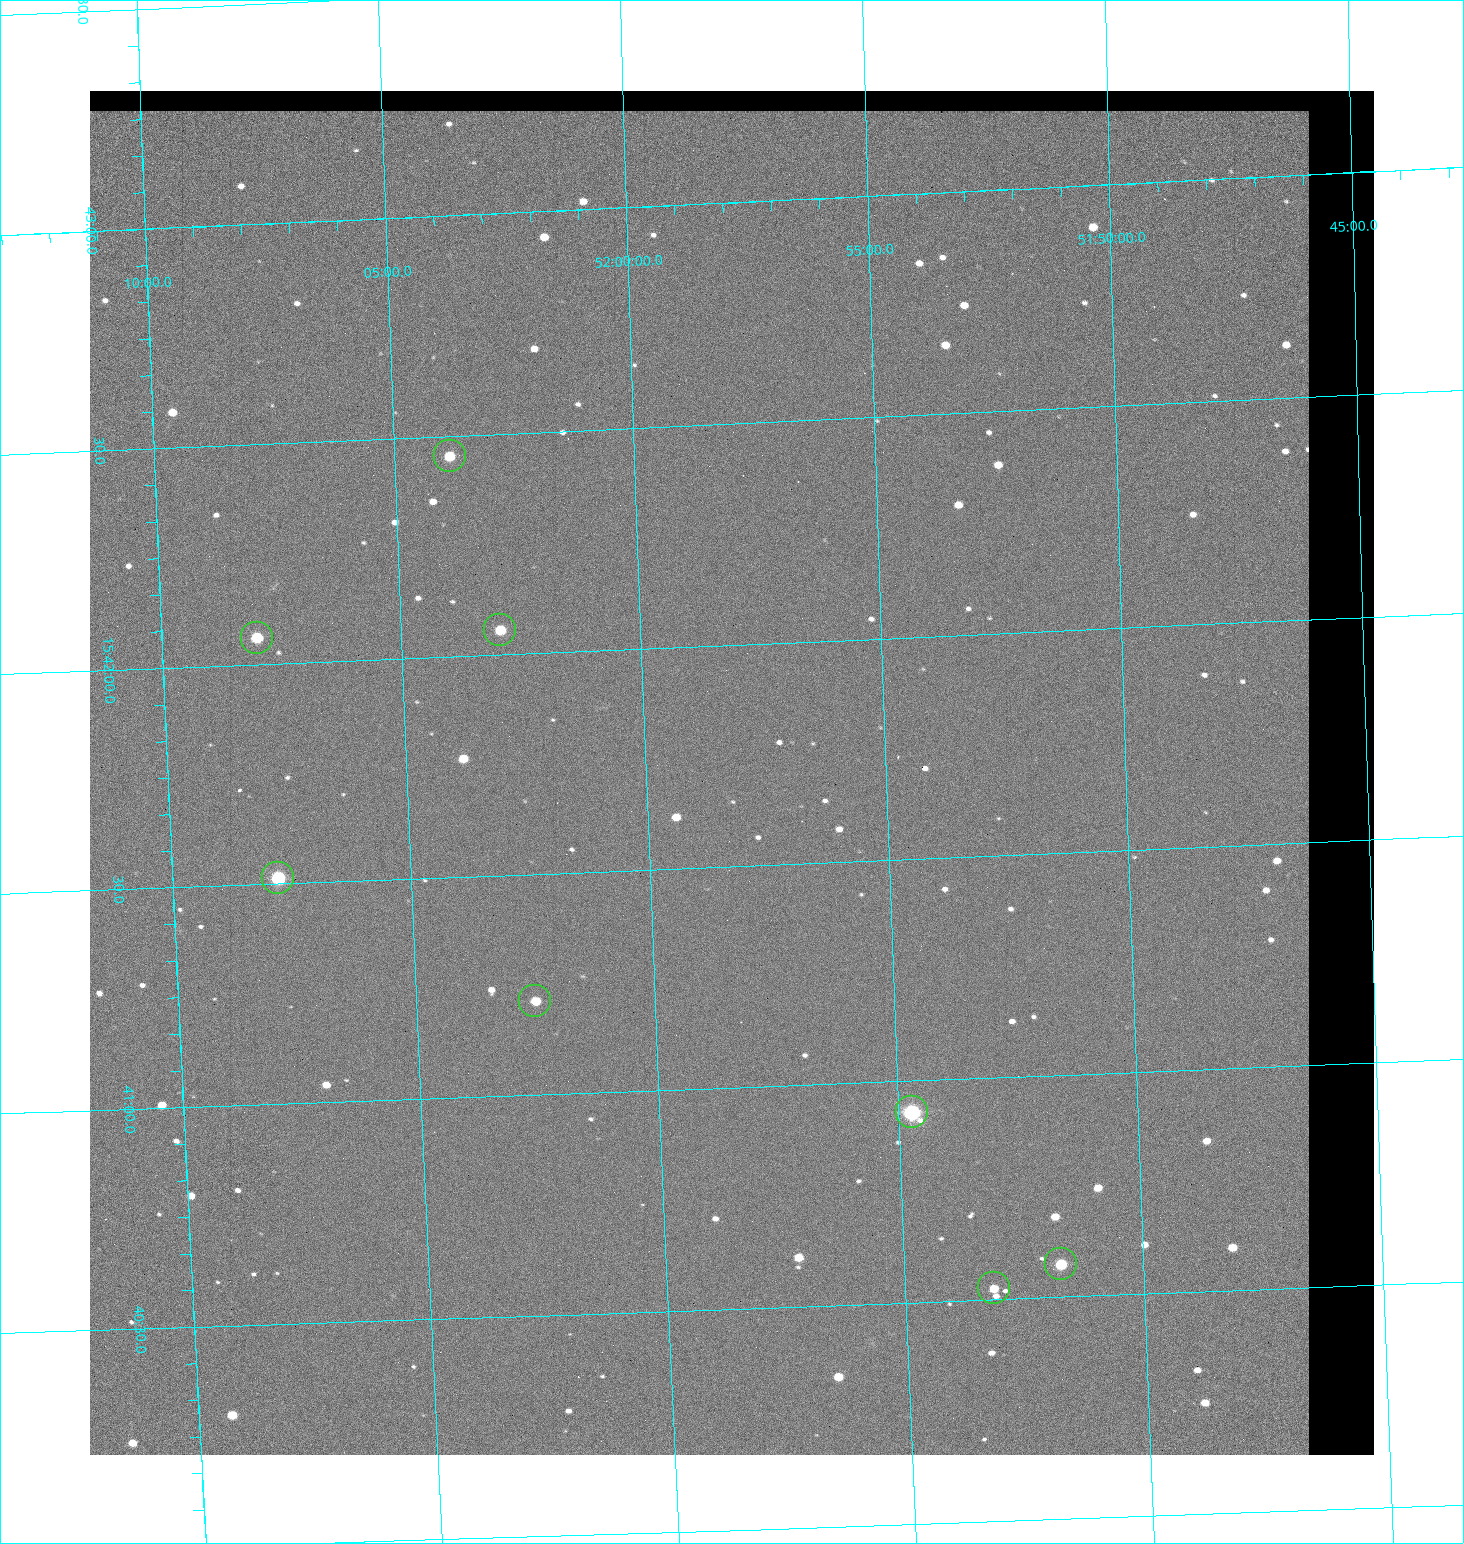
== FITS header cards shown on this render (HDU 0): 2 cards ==
NAXIS1  =                 1284 / length of data axis 1
NAXIS2  =                 1364 / length of data axis 2

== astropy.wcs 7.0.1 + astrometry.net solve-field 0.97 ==
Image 1284 x 1364 px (HDU 0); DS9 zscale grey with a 90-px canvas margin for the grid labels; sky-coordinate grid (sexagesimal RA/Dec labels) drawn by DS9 from the SOLVED WCS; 8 Tycho-2 reference stars matched to detected sources circled (green)
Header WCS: RA---TAN/DEC--TAN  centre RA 15:41:43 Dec +51:58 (235.43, +51.97 deg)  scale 1.26 arcsec/px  FOV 26.9' x 28.5'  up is +92 deg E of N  parity flipped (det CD > 0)
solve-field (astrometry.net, Tycho-2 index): VERIFIED the header's WCS against the Tycho-2 star catalogue (8 matches, 0 conflicts) and refined it, rather than solving blind
Solved WCS: RA---TAN-SIP/DEC--TAN-SIP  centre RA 15:41:43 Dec +51:58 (235.43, +51.97 deg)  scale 1.25 arcsec/px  FOV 26.8' x 28.5'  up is +92 deg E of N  parity flipped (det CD > 0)
The solver's refit moves the header's centre by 0.6 arcsec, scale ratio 0.9971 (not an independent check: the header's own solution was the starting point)
Tycho-2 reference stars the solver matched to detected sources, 8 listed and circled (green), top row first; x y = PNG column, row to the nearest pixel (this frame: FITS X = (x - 90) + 1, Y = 1364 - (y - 91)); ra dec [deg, ICRS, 3 dp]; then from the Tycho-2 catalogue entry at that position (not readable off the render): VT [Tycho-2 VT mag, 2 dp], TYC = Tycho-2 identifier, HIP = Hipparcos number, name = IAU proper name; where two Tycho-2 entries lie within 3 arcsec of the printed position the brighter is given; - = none
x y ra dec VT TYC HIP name
450 456 235.614 +52.064 11.61 3489-1132-1 - -
500 630 235.514 +52.049 11.19 3489-1407-1 - -
257 638 235.515 +52.133 11.12 3489-1380-1 - -
278 878 235.378 +52.130 9.31 3489-1322-1 76850 -
535 1001 235.303 +52.042 11.52 3489-958-1 - -
912 1112 235.232 +51.912 9.59 3489-824-1 - -
1061 1264 235.143 +51.862 10.97 3489-1016-1 - -
994 1288 235.131 +51.886 12.29 3489-908-1 - -